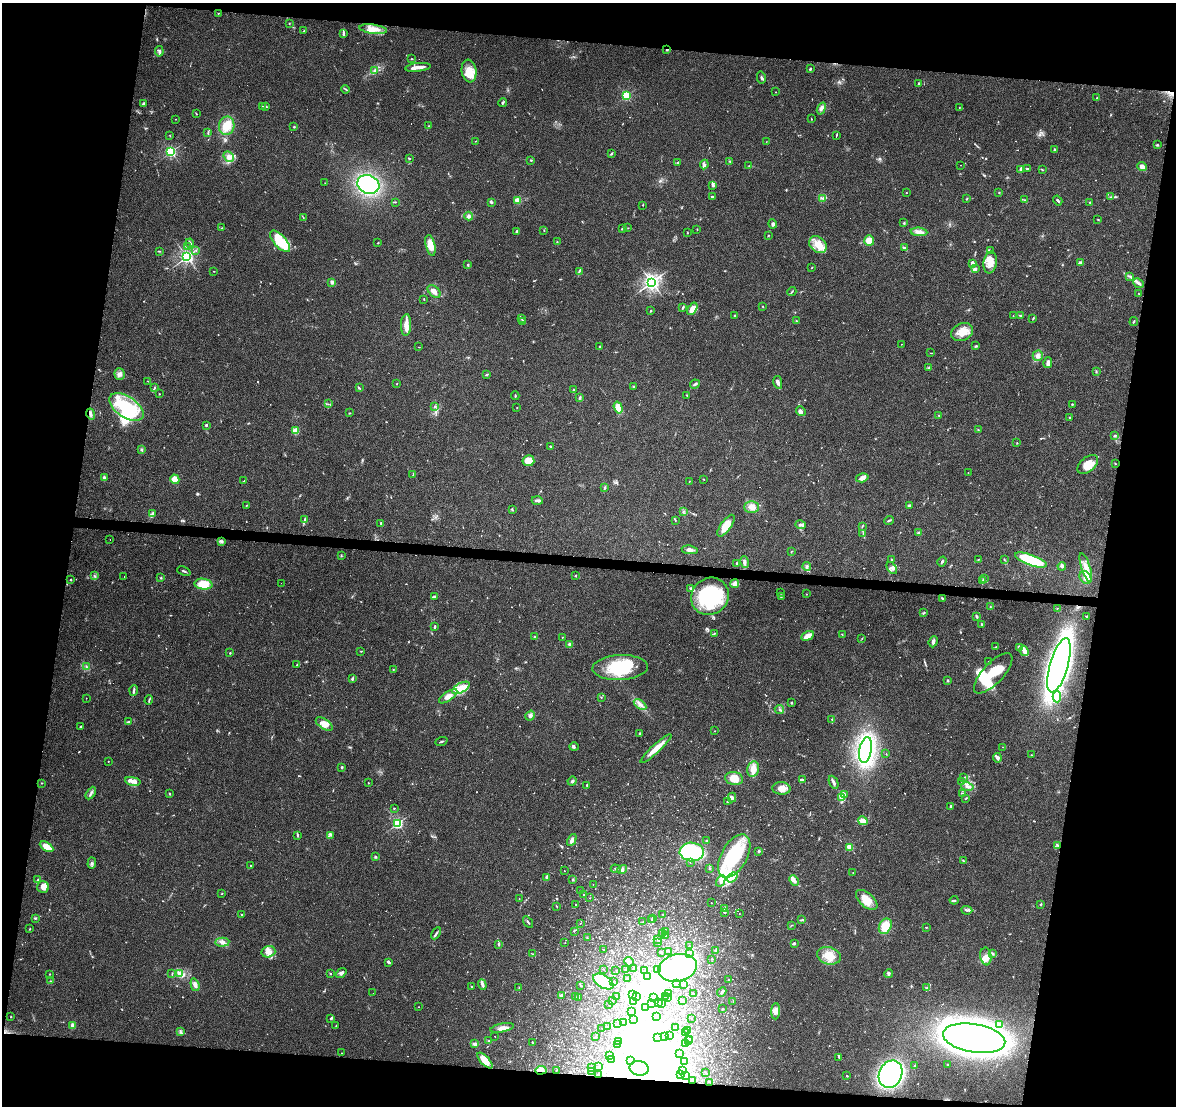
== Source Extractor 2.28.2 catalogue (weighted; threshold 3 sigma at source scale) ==
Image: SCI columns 7-4700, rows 281-4694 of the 4700 x 4920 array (HDU 1 of 3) = the unmasked area's bounding box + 8 px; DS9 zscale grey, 4 x 4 block average (1 PNG px = mean of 4 x 4 image px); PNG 1178 x 1108 px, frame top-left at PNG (2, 3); each listed source drawn as its Kron ellipse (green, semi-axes under 4 px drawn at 4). Shown black and unused: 19% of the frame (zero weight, under 3 of 6 exposures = <1% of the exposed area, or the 3 px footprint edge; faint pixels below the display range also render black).
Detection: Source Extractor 2.28.2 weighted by HDU 2 'WHT'. Background 0.0445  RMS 0.0036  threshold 0.0148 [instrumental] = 3 sigma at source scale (4.09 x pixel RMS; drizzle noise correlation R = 1.36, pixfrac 0.8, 0.0396/0.0396 arcsec/px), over >= 5 px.
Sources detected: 1373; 6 too faint to see at this stretch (4 x 4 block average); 268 inside a brighter object's white glare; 69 cosmic-ray / hot-pixel residue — neither listed nor drawn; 45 coinciding with a brighter row at this scale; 60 inside a brighter listed object's ellipse — not listed separately; of the other 925, all 500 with FLUX_AUTO >= 0.786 (the completeness limit of this list) listed and drawn (425 fainter detections not listed), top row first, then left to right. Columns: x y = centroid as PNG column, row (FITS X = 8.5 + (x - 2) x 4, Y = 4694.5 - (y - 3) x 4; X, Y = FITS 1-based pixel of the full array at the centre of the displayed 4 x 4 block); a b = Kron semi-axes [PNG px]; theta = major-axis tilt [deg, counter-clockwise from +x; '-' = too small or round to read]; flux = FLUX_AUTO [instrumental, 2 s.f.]
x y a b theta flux
218 13 2 2 - 1.1
289 24 2 2 - 1.2
373 29 14 4 -8 21
304 31 3 2 - 2.7
344 34 4 3 - 2.9
666 50 2 2 - 1.5
159 51 5 3 - 4.5
411 59 2 2 - 1.4
418 67 13 2 6 19
810 69 2 2 - 2.6
375 70 3 2 - 2.4
469 71 11 7 -82 29
761 78 6 2 -77 3.9
919 84 3 2 - 2.1
346 89 4 2 - 2.2
776 92 2 2 - 1.2
626 96 2 2 - 190
1097 98 2 2 - 0.83
503 102 4 2 - 2.7
144 103 3 3 - 2.9
262 106 2 2 - 1.4
266 106 3 2 - 1.5
959 107 2 2 - 0.91
821 109 6 4 69 6.4
196 114 3 2 - 1.1
176 119 2 2 - 1.2
811 119 2 2 - 0.89
227 126 9 7 77 34
428 126 2 2 - 0.99
294 127 2 2 - 2.7
208 133 2 2 - 1.6
836 135 3 2 - 1.4
170 136 2 2 - 1
476 141 3 2 - 1.1
766 142 2 2 - 0.83
1157 145 3 2 - 2
1054 149 4 2 - 1.6
171 152 2 2 - 310
611 154 3 2 - 2.1
229 156 6 4 -49 8.9
409 158 3 2 - 2
531 160 2 2 - 1.3
730 161 4 2 - 1.8
678 162 4 2 - 2.1
704 164 5 2 - 3.8
960 165 2 2 - 0.85
749 166 2 2 - 0.86
1142 167 5 3 - 19
1027 169 3 2 - 1.7
1021 170 3 2 - 5.2
1042 170 3 2 - 1.5
325 183 2 2 - 0.82
368 184 11 9 -23 260
712 185 3 2 - 2.1
999 192 3 2 - 1.1
906 193 2 2 - 2.4
712 197 2 2 - 5.3
1111 197 3 2 - 1.4
823 198 2 2 - 2.8
967 199 2 2 - 1.7
517 200 3 3 - 14
1024 200 2 2 - 1.2
1058 200 5 2 - 3.7
395 202 2 2 - 1.1
491 202 4 3 - 2.8
1090 202 2 2 - 4.9
643 205 2 2 - 1.1
469 216 4 4 - 6.6
303 217 4 2 - 1.5
1098 219 2 2 - 1
904 223 2 2 - 2.1
773 224 4 3 - 3.7
222 228 2 2 - 1.3
628 228 2 2 - 0.79
622 229 3 2 - 4.1
697 229 2 2 - 0.96
517 231 3 3 - 3.3
544 231 2 2 - 0.96
919 232 8 4 -5 11
687 233 2 2 - 1.1
768 235 2 2 - 0.95
280 241 13 6 -48 82
869 241 5 5 - 16
557 242 2 2 - 1.1
190 243 4 2 - 4.2
378 243 2 2 - 1.3
430 245 10 5 -77 23
818 245 10 7 -40 23
187 246 4 2 - 3.1
904 248 4 2 - 2.1
196 250 2 2 - 0.87
990 250 2 2 - 0.91
159 251 3 2 - 1.3
187 257 2 2 - 630
990 262 11 6 82 21
972 263 3 2 - 8.8
1080 263 2 2 - 24
468 265 2 2 - 3.2
812 267 2 2 - 0.83
975 269 4 2 - 7.2
214 271 2 2 - 0.86
579 271 3 2 - 1.6
1130 276 3 2 - 2.7
332 282 4 4 - 3.9
652 282 2 2 - 860
1139 283 6 3 -43 5.5
434 291 7 5 -43 9
792 292 4 2 - 1.7
1139 293 3 2 - 0.96
424 299 3 2 - 1
763 306 2 2 - 1.1
683 307 4 2 - 3.2
692 309 7 4 59 26
651 311 3 2 - 1
1021 315 4 2 - 2.3
734 316 2 2 - 1.5
1013 316 2 2 - 1.3
522 318 4 2 - 2.2
1033 318 3 2 - 1.7
523 321 3 2 - 2.2
796 321 2 2 - 1.4
1134 322 4 2 - 2.2
406 325 11 5 87 16
962 332 11 8 24 25
901 344 2 2 - 1.3
600 346 2 2 - 4.3
976 346 3 2 - 2.4
419 347 2 2 - 0.92
931 353 3 2 - 0.86
1038 356 5 5 - 8.1
1048 363 5 2 - 11
929 367 2 2 - 1.3
1096 372 2 2 - 1.3
119 374 6 5 - 7.2
486 375 3 2 - 2.4
148 381 2 2 - 0.79
778 382 6 3 -80 6.1
397 384 2 2 - 1.3
695 384 5 2 - 3.6
154 387 4 2 - 1.6
633 387 2 2 - 2.2
359 388 3 2 - 1.4
574 390 3 2 - 2.2
159 394 2 2 - 1.1
687 395 3 2 - 1.1
515 396 4 2 - 2
580 398 3 2 - 2.9
328 404 2 2 - 0.81
1072 404 2 2 - 3.8
126 407 19 10 -34 120
434 407 3 2 - 1.5
618 407 6 3 -72 29
517 408 2 2 - 0.8
801 411 5 3 - 5.1
350 413 2 2 - 1.1
91 414 5 3 - 4.3
939 415 2 2 - 1.4
1069 417 2 2 - 3.9
206 425 2 2 - 3.3
978 430 2 2 - 1.1
295 431 2 2 - 86
1114 436 3 2 - 1.6
1017 443 2 2 - 1.1
550 446 3 2 - 1.2
142 450 3 3 - 3.1
528 461 6 5 - 26
1115 463 2 2 - 1.1
1088 464 12 7 41 28
968 473 2 2 - 1.2
413 475 2 2 - 1.1
104 478 3 3 - 3.9
862 478 6 4 16 10
175 479 5 4 - 26
704 479 2 2 - 1.4
244 481 3 2 - 1.6
689 481 2 2 - 0.9
604 488 3 2 - 2.1
537 501 5 3 - 6.2
246 506 2 2 - 0.98
909 506 2 2 - 1.6
751 507 7 6 - 13
512 509 3 2 - 1.6
684 511 2 2 - 1.3
153 513 4 2 - 6.9
305 519 4 2 - 4.5
675 520 4 2 - 1.7
889 520 5 2 - 2.1
381 523 2 2 - 4
801 525 5 2 - 6.7
726 526 13 5 54 30
862 526 3 2 - 1.2
863 533 3 2 - 1.2
919 533 2 2 - 17
110 540 2 2 - 2.1
221 541 3 3 - 2.7
690 550 8 4 -7 10
792 551 2 2 - 0.79
341 556 2 2 - 1.5
978 559 2 2 - 0.8
1004 559 2 2 - 0.92
891 560 2 2 - 1.2
1031 560 17 5 -20 81
942 561 5 2 - 3
744 562 6 3 -78 6.1
736 563 2 2 - 1.6
1062 566 4 4 - 4.6
807 567 4 3 - 3.7
1086 567 15 4 -72 19
892 568 7 3 -55 5.9
184 571 7 2 -22 2.4
575 575 2 2 - 1.4
94 576 3 2 - 1.6
124 576 2 2 - 0.87
161 578 2 2 - 2.3
985 578 2 2 - 1.3
1086 578 7 5 -51 11
70 580 3 2 - 1.4
983 581 3 2 - 2.1
281 583 2 2 - 0.81
735 583 4 3 - 10
203 584 9 5 -9 44
691 589 4 2 - 2.3
781 592 2 2 - 0.89
806 594 2 2 - 0.84
710 596 19 18 - 170
434 597 4 2 - 4.1
781 597 3 2 - 1.4
942 598 3 2 - 1.6
990 606 2 2 - 0.93
1057 608 2 2 - 0.8
924 613 3 2 - 1.9
977 616 3 2 - 3.6
1086 616 3 2 - 1.4
981 624 2 2 - 1.3
435 626 4 2 - 3.4
714 633 2 2 - 1.2
842 634 2 2 - 0.94
808 636 7 3 27 24
535 637 4 2 - 1.9
562 637 2 2 - 0.88
862 638 2 2 - 1.1
933 642 6 3 68 5.3
570 645 4 3 - 5.2
996 647 4 2 - 1.7
1019 647 4 2 - 3.2
361 651 3 2 - 1
1024 651 5 4 - 8.8
230 653 2 2 - 1.3
989 661 2 2 - 0.84
297 665 3 2 - 1.2
1059 665 28 9 74 1300
87 667 2 2 - 0.97
620 668 28 12 2 110
393 670 2 2 - 1
993 673 26 10 47 65
352 679 3 2 - 3.5
948 681 3 2 - 2.4
461 688 9 5 28 19
134 691 5 2 - 3.8
448 696 10 4 34 14
601 697 2 2 - 1.4
1057 697 5 3 - 7.8
86 698 2 2 - 1
149 700 5 2 - 2.1
791 703 2 2 - 2.5
640 704 7 3 -34 7.3
779 710 5 2 - 3.2
530 716 5 4 - 6.3
831 719 2 2 - 0.85
128 722 4 2 - 1.8
324 724 9 5 -34 22
81 727 2 2 - 2.8
715 731 2 2 - 0.81
640 733 3 2 - 1.6
441 741 6 2 20 2.5
574 747 4 3 - 3.1
1003 747 2 2 - 1.1
656 749 20 3 42 24
866 750 13 6 80 480
886 754 2 2 - 1.2
1031 755 3 2 - 1
997 758 4 3 - 4.6
108 761 2 2 - 0.9
342 767 2 2 - 4.3
753 769 8 5 78 13
964 778 4 2 - 1.8
734 779 9 6 -10 27
802 780 3 2 - 2
133 781 8 3 -11 8.7
572 781 4 3 - 3.4
962 781 3 2 - 2
833 782 7 3 -65 5.3
42 783 2 2 - 1
368 783 2 2 - 1.2
587 785 2 2 - 2.3
967 787 6 2 -12 5.8
781 788 9 6 -3 17
91 793 7 2 59 3.2
962 793 3 2 - 1.8
170 794 2 2 - 1.5
844 794 3 2 - 2.3
732 797 5 3 - 4.4
841 797 4 2 - 2.6
965 799 2 2 - 0.83
727 802 2 2 - 1
951 806 3 2 - 4.8
394 808 3 2 - 1.3
863 821 5 2 - 37
397 823 2 2 - 340
297 835 3 2 - 1.6
331 835 2 2 - 0.91
572 840 6 3 63 7.4
707 841 3 2 - 3.1
1058 846 3 2 - 1.7
47 847 7 4 -30 26
850 847 2 2 - 91
759 851 3 3 - 3.5
692 852 12 9 -1 170
734 856 24 13 61 160
375 857 2 2 - 2.6
963 861 3 2 - 2
690 862 2 2 - 1.2
92 863 6 2 86 2.6
251 865 2 2 - 1.7
709 868 2 2 - 1.5
616 869 5 2 - 3
622 869 5 4 - 4.9
564 871 2 2 - 1.4
853 873 2 2 - 0.79
547 877 3 2 - 4.3
732 877 6 4 37 9.6
573 879 3 2 - 1.6
38 880 3 2 - 2.3
721 881 6 3 62 5.9
794 881 6 3 -46 6.8
593 884 2 2 - 1
43 887 6 5 - 15
580 891 2 2 - 1.4
222 893 2 2 - 0.85
583 894 2 2 - 1.6
590 898 2 2 - 0.87
519 899 2 2 - 0.82
867 900 13 7 -41 27
954 900 4 2 - 3
711 903 2 2 - 1.1
575 904 2 2 - 1
1041 904 3 2 - 2.3
557 906 3 2 - 0.9
725 909 4 2 - 3
967 910 5 2 - 4
725 913 2 2 - 1
663 914 2 2 - 1.6
739 914 2 2 - 0.95
242 915 3 2 - 2.2
35 918 3 2 - 2.4
653 918 2 2 - 0.89
652 920 2 2 - 1.3
802 920 4 2 - 2.8
528 922 6 2 -56 2.7
643 922 2 2 - 1.4
580 923 2 2 - 1.3
792 925 2 2 - 0.8
885 926 8 6 64 36
926 927 2 2 - 1.2
30 929 2 2 - 1.5
574 931 2 2 - 1.8
665 931 3 2 - 1.3
436 933 6 2 59 3.6
662 934 2 2 - 0.79
665 935 3 2 - 1.5
587 938 2 2 - 1.2
657 939 2 2 - 1.3
222 942 7 4 3 7.7
565 943 2 2 - 0.79
658 943 3 2 - 1.7
794 943 4 2 - 3.5
498 944 3 2 - 1.6
689 946 2 2 - 1
603 949 2 2 - 1.1
669 951 2 2 - 1.2
715 951 2 2 - 1.2
268 952 7 5 15 11
662 953 2 2 - 1.3
992 953 4 2 - 2.3
533 954 4 2 - 1.7
689 954 2 2 - 2.1
829 956 12 8 -15 26
986 956 9 5 -82 20
711 959 2 2 - 1.5
389 962 3 2 - 5.6
629 962 5 3 - 5.5
678 968 19 13 13 350
603 969 2 2 - 1.2
625 969 2 2 - 2.4
633 969 2 2 - 0.83
657 969 2 2 - 3.7
616 970 2 2 - 0.8
645 970 2 2 - 3.4
172 973 2 2 - 1.2
341 973 6 3 40 5.2
889 973 4 3 - 4.8
49 974 2 2 - 0.98
180 974 4 3 - 13
330 974 2 2 - 1.3
647 976 2 2 - 0.88
627 978 2 2 - 2.8
729 980 2 2 - 3.5
50 981 3 2 - 1.2
603 981 11 6 -30 130
614 982 3 2 - 1.6
677 983 2 2 - 1.1
195 985 6 4 -73 7.8
482 985 5 3 - 5.2
581 985 2 2 - 1.8
683 985 2 2 - 1.9
471 987 2 2 - 1.3
519 987 2 2 - 0.87
927 987 3 2 - 1.4
722 992 5 3 - 3.2
373 993 2 2 - 0.8
693 993 2 2 - 1
669 994 2 2 - 2
562 995 4 3 - 2.2
632 995 2 2 - 1.1
575 997 2 2 - 2
579 997 2 2 - 0.79
617 997 2 2 - 0.83
637 997 2 2 - 5.4
654 997 2 2 - 0.91
665 997 2 2 - 1.7
667 998 2 2 - 1.4
682 1000 2 2 - 8.1
612 1001 2 2 - 1.6
633 1001 2 2 - 2.5
658 1002 2 2 - 1.2
733 1002 2 2 - 0.83
651 1004 2 2 - 0.81
662 1004 2 2 - 3.2
609 1005 2 2 - 0.8
418 1007 2 2 - 1.1
646 1008 2 2 - 1.3
722 1009 2 2 - 1.5
632 1011 2 2 - 2.6
776 1011 8 4 88 11
11 1017 2 2 - 0.83
656 1017 3 2 - 1.4
331 1018 4 2 - 3.1
691 1018 2 2 - 0.9
634 1019 4 2 - 3.1
623 1023 2 2 - 2.9
617 1024 2 2 - 1.5
999 1024 3 2 - 3.5
73 1025 3 3 - 5.3
336 1026 2 2 - 0.93
607 1027 2 2 - 1.4
676 1027 2 2 - 2.8
502 1028 12 4 12 13
602 1028 2 2 - 1.2
687 1031 2 2 - 0.8
181 1032 3 2 - 1.6
685 1033 2 2 - 0.93
495 1036 2 2 - 0.94
670 1036 2 2 - 0.97
596 1037 2 2 - 1.6
658 1037 2 2 - 0.95
664 1037 2 2 - 1.5
974 1038 31 14 -9 1600
690 1039 2 2 - 0.86
489 1041 2 2 - 2.3
689 1041 2 2 - 1.2
619 1042 2 2 - 0.97
532 1043 3 2 - 1.3
475 1044 4 2 - 8
685 1044 2 2 - 11
617 1045 2 2 - 0.79
342 1053 2 2 - 0.86
679 1054 2 2 - 0.89
609 1055 2 2 - 4.3
839 1057 2 2 - 1.3
485 1060 10 4 -47 20
612 1060 2 2 - 0.84
631 1060 2 2 - 1.5
685 1061 2 2 - 1
948 1064 2 2 - 0.79
914 1065 2 2 - 1.2
599 1066 2 2 - 1.6
591 1068 3 2 - 1.5
639 1068 9 7 -12 23
541 1070 6 4 5 12
556 1070 2 2 - 1
683 1071 3 2 - 2
591 1072 2 2 - 0.84
706 1073 2 2 - 1.1
891 1074 14 11 65 450
598 1075 2 2 - 1.2
680 1075 4 2 - 1.6
685 1075 3 2 - 2.2
847 1076 2 2 - 1.2
692 1081 2 2 - 1.7
710 1082 2 2 - 1.1
Overlapping masked pixels (flux is a lower limit): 5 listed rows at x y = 666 50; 1059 665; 974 1038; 541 1070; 598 1075
Diffuse or blended objects may show on this block-average render without a row.